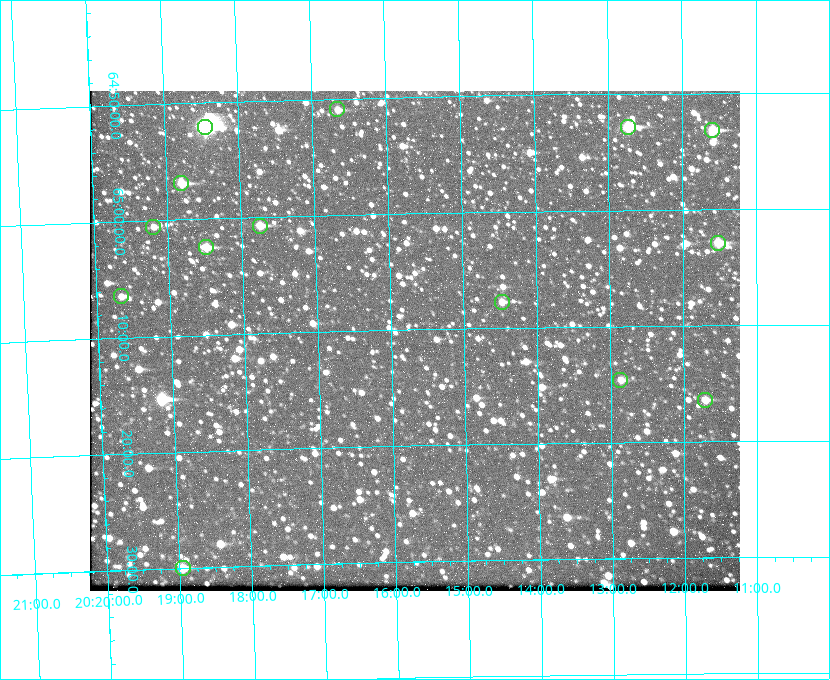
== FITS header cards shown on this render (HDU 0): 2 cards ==
NAXIS1  =                  650 / Width of table row in bytes
NAXIS2  =                  500 / Number of rows in table

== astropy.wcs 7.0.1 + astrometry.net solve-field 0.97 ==
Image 650 x 500 px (HDU 0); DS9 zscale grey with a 90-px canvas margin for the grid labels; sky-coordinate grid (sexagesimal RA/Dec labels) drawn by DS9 from the SOLVED WCS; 14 Tycho-2 reference stars matched to detected sources circled (green)
Header WCS: none
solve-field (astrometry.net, Tycho-2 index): SOLVED blind (the file carries no WCS)
Solved WCS: RA---TAN-SIP/DEC--TAN-SIP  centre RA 20:15:41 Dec +65:11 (303.92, +65.18 deg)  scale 5.17 arcsec/px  FOV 56.0' x 43.1'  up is -179 deg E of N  parity flipped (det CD > 0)
(file carries no celestial WCS; the grid is the blind solution)
Tycho-2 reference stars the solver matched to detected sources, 14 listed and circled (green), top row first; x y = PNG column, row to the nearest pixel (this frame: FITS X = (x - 90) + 1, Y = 500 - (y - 91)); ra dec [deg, ICRS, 3 dp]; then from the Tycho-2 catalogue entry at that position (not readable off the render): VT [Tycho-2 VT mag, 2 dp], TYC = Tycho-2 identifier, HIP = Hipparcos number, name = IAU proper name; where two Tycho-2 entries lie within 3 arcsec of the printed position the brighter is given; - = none
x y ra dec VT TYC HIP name
337 109 304.164 +64.849 10.65 4240-315-1 - -
205 127 304.612 +64.868 7.89 4241-1703-1 100101 -
628 127 303.184 +64.880 9.02 4240-488-1 - -
712 130 302.897 +64.886 9.40 4240-717-1 - -
181 183 304.698 +64.948 10.27 4241-1684-1 - -
260 226 304.437 +65.012 10.41 4241-1775-1 - -
153 227 304.798 +65.009 11.15 4241-1628-1 - -
718 243 302.882 +65.048 10.25 4240-98-1 - -
206 247 304.620 +65.041 10.25 4241-1573-1 - -
121 296 304.916 +65.107 11.17 4241-1518-1 - -
502 302 303.620 +65.129 11.18 4240-34-1 - -
620 380 303.217 +65.244 11.17 4240-236-1 - -
705 400 302.928 +65.273 10.74 4240-760-1 - -
183 568 304.739 +65.499 10.16 4241-1715-1 - -